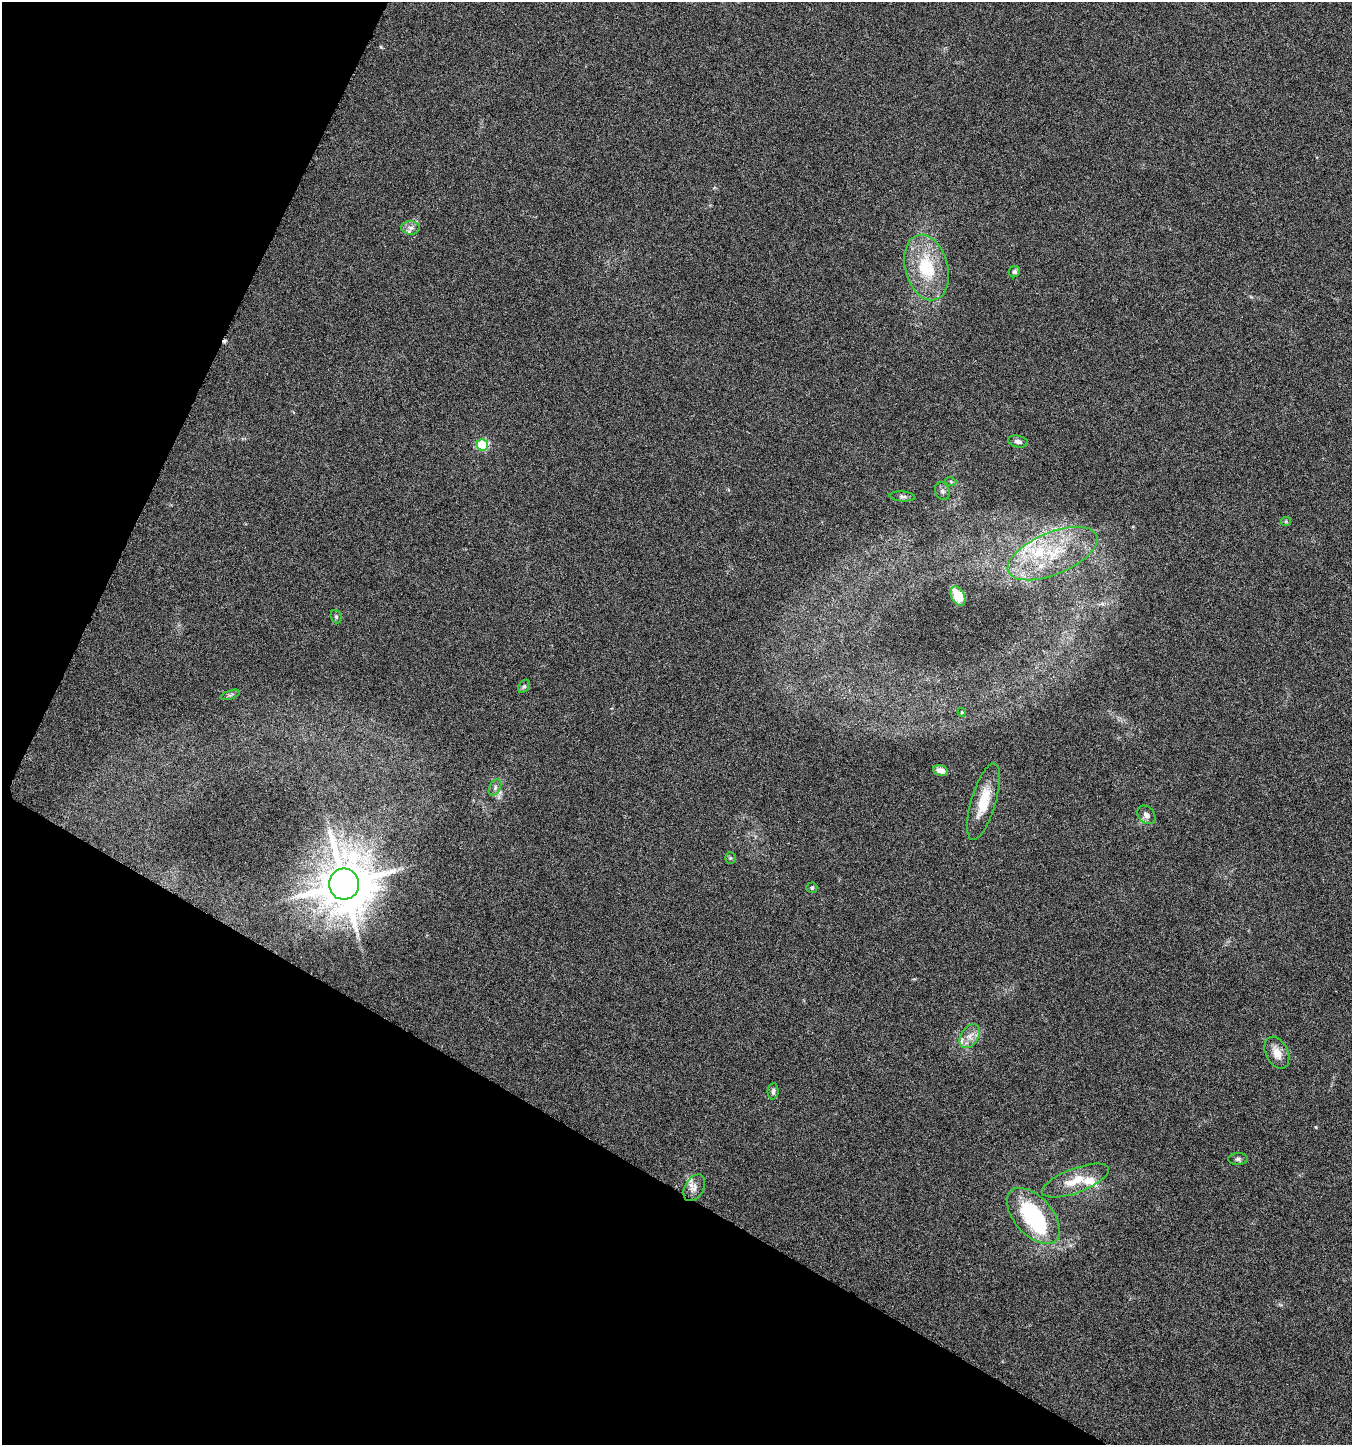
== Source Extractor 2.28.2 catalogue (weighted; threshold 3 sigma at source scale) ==
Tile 9 of 4 x 4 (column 1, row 3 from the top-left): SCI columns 273-1622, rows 1446-2888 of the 5880 x 5785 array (HDU 1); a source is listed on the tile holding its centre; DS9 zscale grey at full resolution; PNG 1354 x 1447 px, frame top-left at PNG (2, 2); each listed source drawn as its Kron ellipse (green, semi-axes under 4 px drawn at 4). Shown black and unused: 26% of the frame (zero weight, under 3 of 6 exposures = <1% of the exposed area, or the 3 px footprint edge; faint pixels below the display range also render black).
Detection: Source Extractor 2.28.2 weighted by HDU 2 'WHT'; one run over the whole footprint, this tile lists its part. Background 0.0191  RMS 0.0035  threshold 0.0144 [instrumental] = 3 sigma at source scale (4.09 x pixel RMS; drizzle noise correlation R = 1.36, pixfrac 0.8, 0.0396/0.0396 arcsec/px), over >= 5 px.
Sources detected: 35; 1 inside a brighter object's white glare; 1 cosmic-ray / hot-pixel residue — neither listed nor drawn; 4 inside a brighter listed object's ellipse — not listed separately; the other 29 listed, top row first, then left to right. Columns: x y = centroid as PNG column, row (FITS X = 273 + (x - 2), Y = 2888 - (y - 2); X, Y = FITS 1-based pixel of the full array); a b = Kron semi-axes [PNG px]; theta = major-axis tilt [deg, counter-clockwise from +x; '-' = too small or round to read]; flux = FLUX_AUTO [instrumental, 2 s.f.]
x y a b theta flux
411 228 9 7 -1 1.4
926 267 33 21 -74 18
1014 272 6 5 - 0.98
1018 442 10 6 -12 1.2
482 445 6 5 - 22
951 482 6 3 -20 0.46
942 491 9 7 -68 0.94
902 496 13 5 -4 0.84
1286 521 5 4 - 0.36
1053 554 48 21 22 23
958 596 10 6 -62 6.9
336 617 7 5 -69 0.57
524 686 7 5 53 0.57
230 695 10 4 18 0.69
962 712 4 4 - 0.33
941 770 8 5 -15 2.1
495 787 9 5 65 0.96
983 802 40 12 73 8.9
1146 815 10 8 -48 1.7
730 858 6 5 - 0.46
344 884 15 15 - 1600
812 888 5 5 - 0.7
970 1036 13 8 56 2.8
1277 1053 17 11 -63 3.5
773 1091 8 5 85 0.95
1238 1159 10 6 1 0.82
1075 1181 35 12 20 7.3
694 1188 14 9 59 2.3
1033 1216 33 19 -48 30
Unlisted compact peaks at least as high as the median listed source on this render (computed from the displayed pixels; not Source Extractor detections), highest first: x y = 381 47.